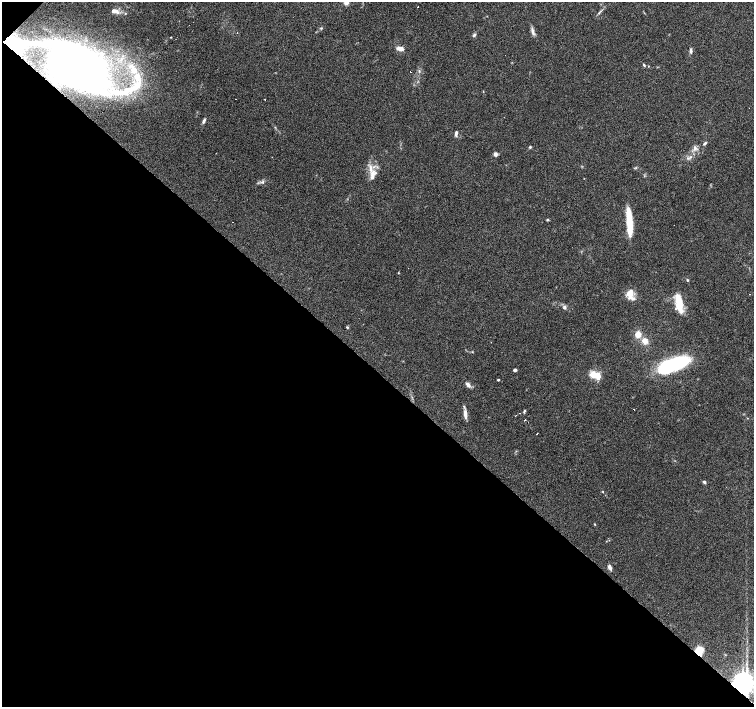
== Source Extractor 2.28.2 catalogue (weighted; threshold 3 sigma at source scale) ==
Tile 9 of 4 x 4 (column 1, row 3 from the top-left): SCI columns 1-1504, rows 1569-2977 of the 6017 x 6020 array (HDU 1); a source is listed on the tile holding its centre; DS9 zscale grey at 2 x 2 block average (1 PNG px = mean of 2 x 2 image px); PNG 756 x 709 px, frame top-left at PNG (2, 2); no overlay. Shown black and unused: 48% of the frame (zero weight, under 3 of 6 exposures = <1% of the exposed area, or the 3 px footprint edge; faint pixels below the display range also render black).
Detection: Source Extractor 2.28.2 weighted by HDU 2 'WHT'; one run over the whole footprint, this tile lists its part. Background 0.0985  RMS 0.0045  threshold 0.0185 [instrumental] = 3 sigma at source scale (4.09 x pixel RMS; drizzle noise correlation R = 1.36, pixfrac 0.8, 0.0396/0.0396 arcsec/px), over >= 5 px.
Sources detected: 70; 4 inside a brighter object's white glare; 8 cosmic-ray / hot-pixel residue — not listed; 8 inside a brighter listed object's ellipse — not listed separately; the other 50 listed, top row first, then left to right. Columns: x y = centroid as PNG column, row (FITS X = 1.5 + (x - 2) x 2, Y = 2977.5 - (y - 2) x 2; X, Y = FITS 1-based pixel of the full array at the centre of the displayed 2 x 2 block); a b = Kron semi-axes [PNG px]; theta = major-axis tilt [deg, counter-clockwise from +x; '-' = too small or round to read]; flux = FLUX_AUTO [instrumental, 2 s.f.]
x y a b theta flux
115 11 10 5 -10 6.2
599 13 4 3 - 1.1
321 28 3 3 - 1
533 31 12 3 -73 3.7
474 35 5 3 - 1.9
171 37 3 2 - 0.56
12 47 23 8 -51 20
400 48 7 4 -13 7.1
691 51 7 3 -88 2.5
77 65 37 24 -22 880
644 65 4 2 - 1.1
133 68 16 9 -71 20
419 71 4 2 - 1
136 86 24 10 37 27
100 92 10 8 -10 9.5
204 121 7 3 61 2.3
456 133 6 3 78 2.7
705 143 5 3 - 1.7
530 147 3 3 - 1.2
695 148 6 5 - 3.6
495 154 5 4 - 2.9
690 157 5 3 - 2.1
372 174 14 7 33 8.2
263 182 5 3 - 1.5
547 220 4 3 - 1.1
629 222 30 7 -89 24
398 273 3 2 - 0.54
687 280 3 3 - 0.9
750 294 2 2 - 0.47
630 295 14 8 -77 10
680 304 22 9 83 18
564 307 6 4 82 2.2
347 327 3 3 - 1.2
638 334 10 8 78 7.9
645 341 8 7 - 7.6
673 365 29 9 20 150
515 370 2 2 - 3.6
593 374 7 6 - 13
498 380 2 2 - 1
468 385 7 4 -54 3.9
524 411 5 3 - 1.2
465 414 11 4 -84 5.6
525 420 2 2 - 1.7
537 433 2 2 - 3.1
704 482 5 3 - 1.7
603 492 3 2 - 0.62
594 524 4 2 - 0.55
610 567 6 3 -65 3.5
699 651 8 7 - 16
743 684 5 5 - 920
Overlapping masked pixels (flux is a lower limit): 4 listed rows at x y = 12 47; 77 65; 699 651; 743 684